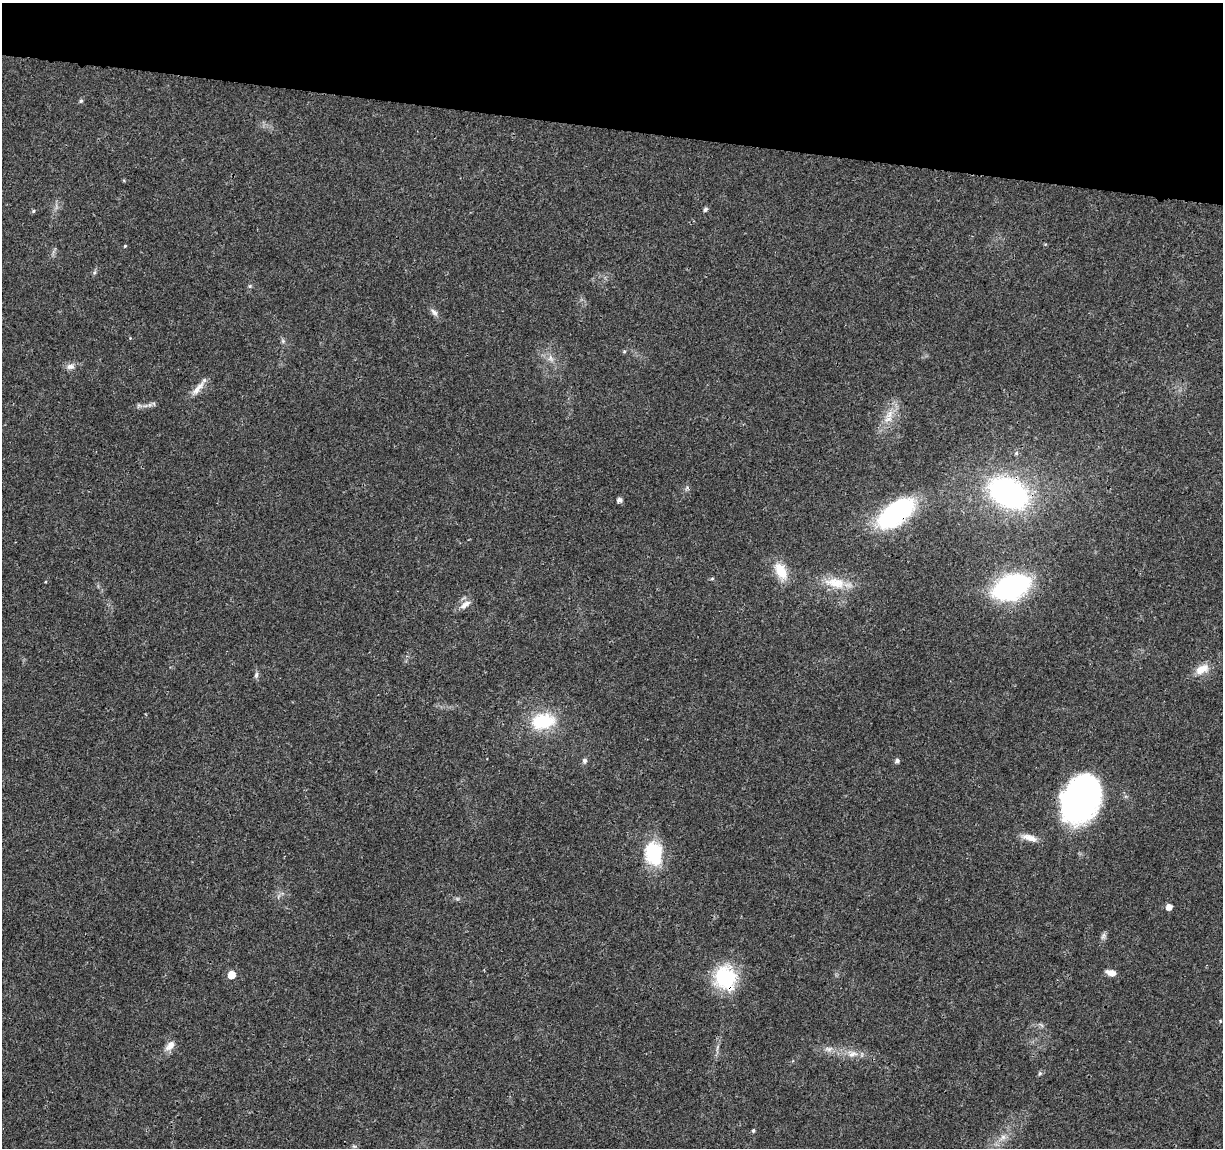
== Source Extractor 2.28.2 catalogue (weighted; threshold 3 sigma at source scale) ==
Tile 2 of 4 x 4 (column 2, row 1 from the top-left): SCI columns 1226-2446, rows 3668-4813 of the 4896 x 5099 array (HDU 1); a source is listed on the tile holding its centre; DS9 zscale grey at full resolution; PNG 1225 x 1150 px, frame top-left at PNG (2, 3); no overlay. Shown black and unused: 11% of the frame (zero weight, under 3 of 4 exposures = <1% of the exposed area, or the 3 px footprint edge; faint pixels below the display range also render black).
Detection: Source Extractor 2.28.2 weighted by HDU 2 'WHT'; one run over the whole footprint, this tile lists its part. Background 0.0204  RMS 0.0029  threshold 0.0131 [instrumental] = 3 sigma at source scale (4.5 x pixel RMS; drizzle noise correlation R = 1.50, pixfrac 1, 0.0396/0.0396 arcsec/px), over >= 5 px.
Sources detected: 44; all 44 listed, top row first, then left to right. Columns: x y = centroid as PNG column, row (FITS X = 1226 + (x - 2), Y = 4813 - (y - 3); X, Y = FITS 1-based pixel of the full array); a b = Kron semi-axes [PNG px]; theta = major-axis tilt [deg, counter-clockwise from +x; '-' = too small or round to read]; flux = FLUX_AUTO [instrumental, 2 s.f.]
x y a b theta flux
81 101 5 5 - 0.53
705 209 5 4 - 0.77
33 211 5 4 - 0.42
125 246 4 3 - 0.29
95 272 6 4 70 0.47
250 286 5 5 - 0.44
434 312 13 6 -43 1.2
283 341 6 5 - 0.55
624 351 5 5 - 0.4
551 358 11 7 -66 1.6
70 366 12 8 6 1.5
198 388 26 7 49 2.8
154 404 6 4 -71 0.41
139 405 7 6 - 0.67
889 414 15 10 61 3.5
1016 453 5 5 - 0.55
1009 493 31 21 -28 74
619 500 5 4 - 1.2
895 513 38 19 37 44
781 571 23 13 -62 6.2
712 579 6 4 2 0.38
835 583 32 14 -9 7.3
1011 587 30 18 22 55
465 605 17 8 35 2.2
1202 669 18 11 26 3.9
256 675 9 5 80 0.77
543 721 23 15 8 16
584 761 7 6 - 0.76
897 761 5 5 - 0.89
1081 799 44 32 63 85
1029 838 22 8 -16 2.8
654 853 30 21 -80 15
1169 907 5 5 - 2.1
1103 936 10 6 57 0.87
1111 973 11 6 -15 2.3
231 975 6 5 - 4.5
725 978 23 19 -76 22
170 1046 15 9 47 2.3
828 1049 12 8 -3 1.6
852 1054 16 10 2 2.9
1040 1073 6 5 - 0.57
753 1131 4 4 - 0.43
1003 1137 10 7 45 1.5
354 1146 6 4 -18 0.38
Overlapping masked pixels (flux is a lower limit): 3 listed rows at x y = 1009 493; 895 513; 725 978